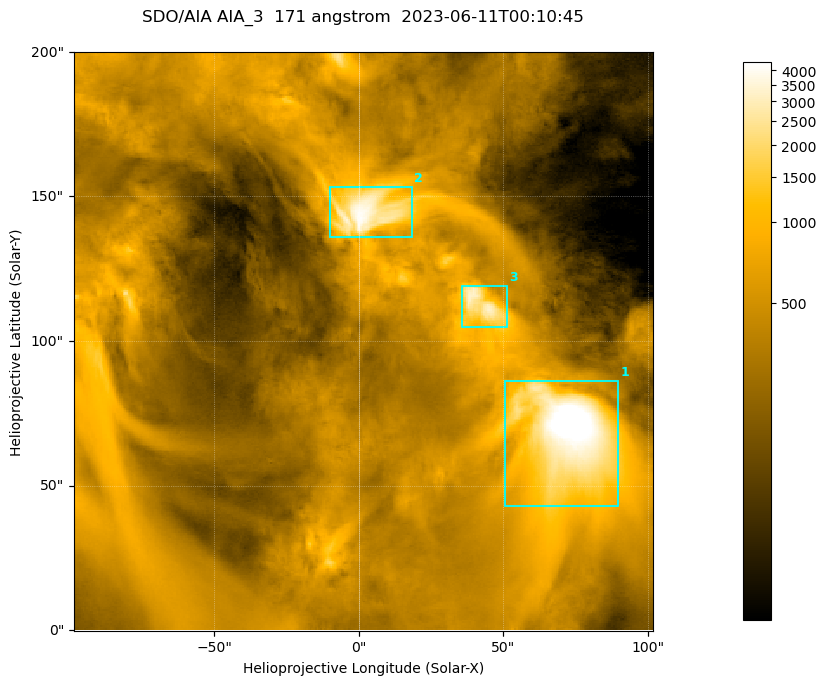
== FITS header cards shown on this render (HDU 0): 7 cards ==
TELESCOP= 'SDO/AIA '
INSTRUME= 'AIA_3   '
WAVELNTH=                  171
WAVEUNIT= 'angstrom'
DATE-OBS= '2023-06-11T00:10:45.350'
CTYPE1  = 'HPLN-TAN'
CTYPE2  = 'HPLT-TAN'

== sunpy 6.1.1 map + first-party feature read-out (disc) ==
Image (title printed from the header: SDO/AIA AIA_3  171 angstrom  2023-06-11T00:10:45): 334 x 334 px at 0.599 arcsec/px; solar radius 945 arcsec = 1577 px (partial field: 1.4% of the solar disc is inside the frame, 100% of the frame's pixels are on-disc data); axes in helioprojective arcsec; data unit not stated in the header (colour bar unlabelled)
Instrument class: DISC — disc imager (sunpy class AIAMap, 171 A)
Bright regions (active regions / flare kernels): reference = the on-disc median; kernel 3 px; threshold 5 sigma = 1134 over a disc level ~366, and >= 1.15x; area >= 111 px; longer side >= 4 px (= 2.4 arcsec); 3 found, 3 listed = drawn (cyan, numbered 1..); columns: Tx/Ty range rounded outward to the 2 arcsec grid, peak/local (2 s.f.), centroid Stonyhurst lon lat
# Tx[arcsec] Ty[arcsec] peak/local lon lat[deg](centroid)
1 50..90 42..86 16 +4 +4
2 -10..20 136..154 11 +0 +9
3 36..52 104..120 8.8 +3 +7